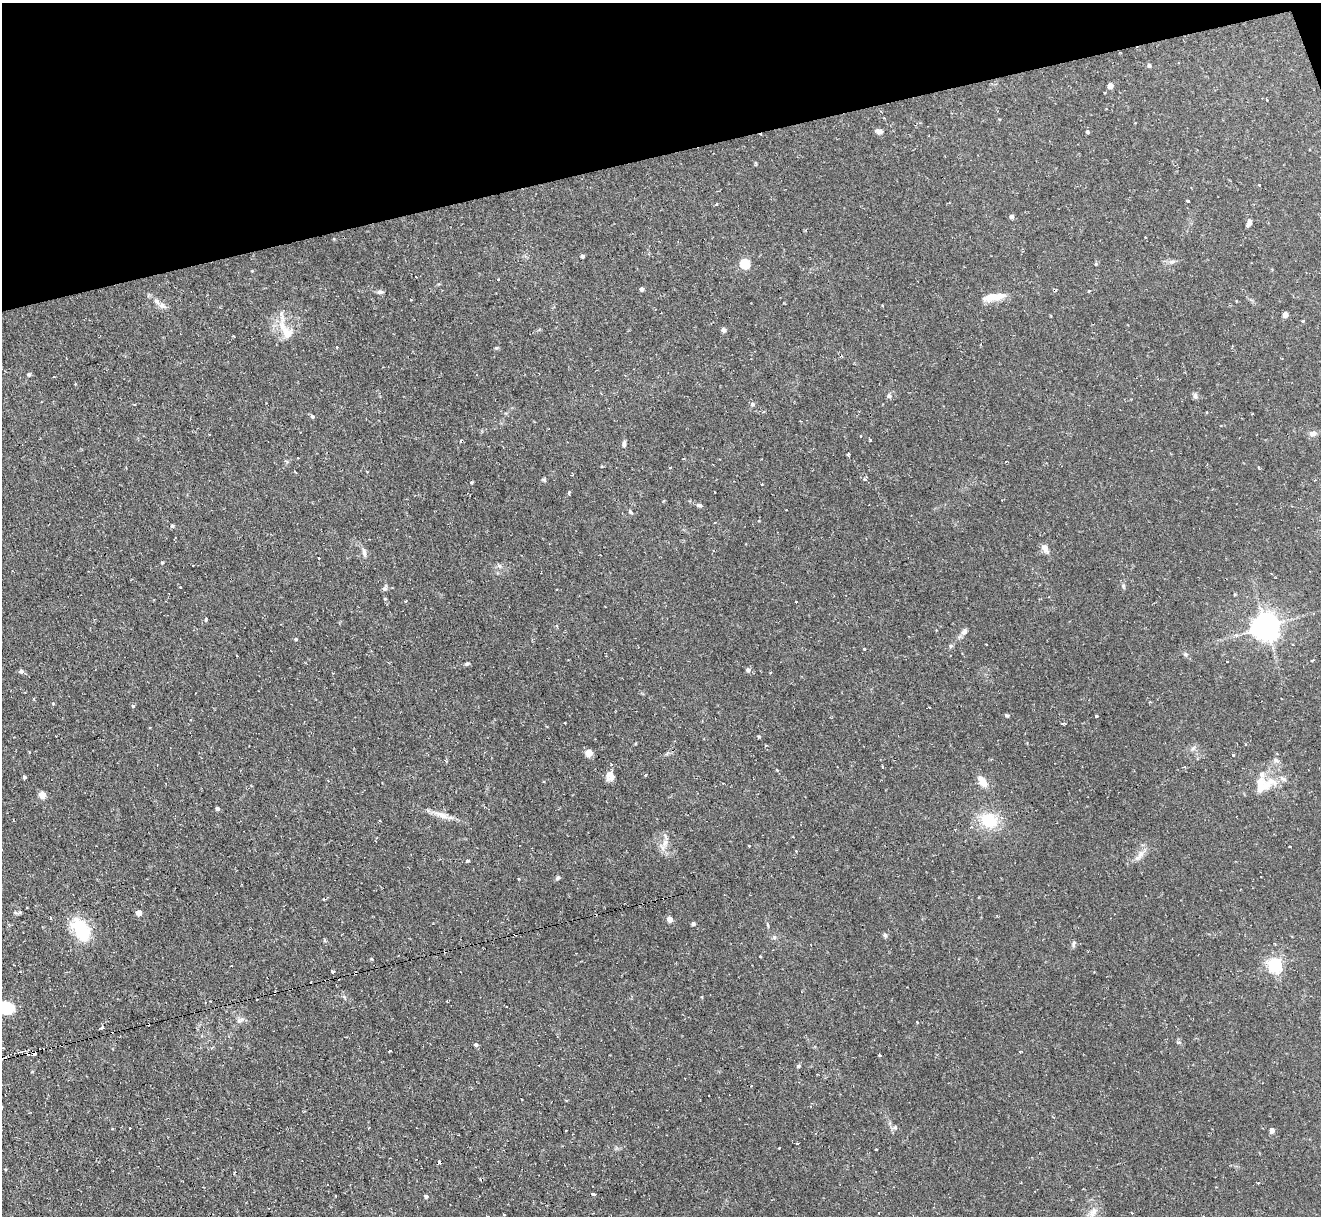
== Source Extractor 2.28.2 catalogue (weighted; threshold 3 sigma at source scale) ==
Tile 3 of 4 x 4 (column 3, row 1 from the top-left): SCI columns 2641-3959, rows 3780-4993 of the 5279 x 5261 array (HDU 1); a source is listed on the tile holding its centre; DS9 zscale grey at full resolution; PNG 1323 x 1218 px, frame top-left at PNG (2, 3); no overlay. Shown black and unused: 13% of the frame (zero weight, under 2 of 3 exposures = <1% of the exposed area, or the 3 px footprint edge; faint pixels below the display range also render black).
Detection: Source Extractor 2.28.2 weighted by HDU 2 'WHT'; one run over the whole footprint, this tile lists its part. Background 0.126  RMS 0.0071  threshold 0.0318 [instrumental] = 3 sigma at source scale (4.5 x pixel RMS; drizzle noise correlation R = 1.50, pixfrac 1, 0.05/0.05 arcsec/px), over >= 5 px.
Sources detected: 154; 1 inside a brighter object's white glare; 18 cosmic-ray / hot-pixel residue — not listed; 3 inside a brighter listed object's ellipse — not listed separately; the other 132 listed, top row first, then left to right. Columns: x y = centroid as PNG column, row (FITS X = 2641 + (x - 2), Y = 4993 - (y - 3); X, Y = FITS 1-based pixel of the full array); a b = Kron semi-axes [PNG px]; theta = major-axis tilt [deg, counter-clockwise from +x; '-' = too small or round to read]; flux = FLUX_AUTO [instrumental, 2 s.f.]
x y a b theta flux
1149 65 5 4 - 1.4
1110 85 4 4 - 6.8
1267 100 3 3 - 0.81
1135 123 3 3 - 0.65
879 131 8 6 -21 2.6
1087 132 5 5 - 1
1259 185 3 3 - 0.76
1188 201 3 2 - 1.5
716 204 4 2 - 0.65
1012 216 5 4 - 2.2
1249 222 8 4 69 2.9
582 256 4 3 - 1.8
1172 261 8 4 8 1.7
745 263 5 5 - 38
498 280 3 2 - 0.63
642 289 4 4 - 2.3
1089 291 4 3 - 0.64
380 292 9 5 -1 1.7
994 297 28 8 8 11
162 305 9 8 - 3
1285 314 4 4 - 6.7
1303 321 3 3 - 1.4
723 330 7 5 -58 1.6
286 332 29 13 -56 14
496 348 6 3 17 0.77
29 374 5 4 - 1.1
889 396 7 5 -75 1.5
1195 396 8 5 -84 1.8
752 404 6 5 - 1.4
312 416 6 5 - 1.1
1312 433 9 6 -5 2.9
860 436 3 3 - 1.8
870 440 3 3 - 1.1
624 444 8 5 79 1.8
848 454 3 3 - 1.5
298 458 2 2 - 0.62
866 477 5 3 - 1.4
762 485 2 2 - 0.65
569 492 4 4 - 0.68
699 505 8 5 -10 1.4
786 510 2 2 - 0.47
630 512 6 4 -43 1.1
759 521 3 3 - 0.93
172 526 6 5 - 0.93
1045 548 11 7 -56 3.8
364 552 11 5 -76 2.3
319 558 3 2 - 1.1
162 562 4 3 - 0.65
193 565 3 2 - 0.9
499 565 8 5 -52 1.5
1123 586 6 5 - 1.1
384 588 7 6 - 1.5
385 599 4 3 - 0.66
796 602 3 2 - 0.72
206 619 4 3 - 0.71
1266 626 8 8 - 860
964 631 8 7 - 2.7
296 639 5 4 - 0.88
951 646 6 5 - 1.1
864 649 3 3 - 2.9
1185 654 7 5 -14 1.4
467 664 6 4 28 1.1
748 670 6 5 - 2.2
21 671 5 5 - 2.4
34 699 4 3 - 0.6
53 703 4 3 - 0.6
133 706 5 4 - 0.92
929 707 3 2 - 0.55
1007 715 5 4 - 0.97
1096 716 3 3 - 5.4
565 723 3 2 - 0.51
1063 724 5 3 - 0.81
759 736 5 4 - 0.78
1245 744 3 3 - 0.72
766 745 3 2 - 1.1
1193 748 7 4 19 1.3
589 752 5 5 - 15
1233 755 3 3 - 0.7
1276 761 8 4 -8 1.6
611 765 3 3 - 1.1
882 767 3 2 - 1.4
777 769 4 3 - 0.8
24 777 4 4 - 1.3
612 777 16 7 17 3
982 782 12 8 -55 7.4
1260 788 51 10 30 14
42 795 5 4 - 13
217 809 4 3 - 1.8
442 815 22 8 -22 6.5
988 820 18 15 -28 25
665 843 12 7 75 4.7
749 846 3 2 - 0.81
1137 857 14 7 42 4.3
468 861 4 3 - 1.8
558 878 5 5 - 1.3
139 912 4 4 - 6.4
15 913 8 4 -19 1.2
51 919 3 3 - 1.5
670 919 4 4 - 6.5
693 923 4 4 - 1.6
768 925 5 3 - 0.77
78 929 30 16 -78 25
885 935 6 5 - 1.3
774 937 6 4 -72 1
1074 944 9 4 73 1.4
1275 964 6 6 - 140
333 971 4 3 - 1.8
210 1001 3 2 - 0.48
6 1007 14 11 -4 26
240 1020 11 5 19 2.4
917 1022 3 2 - 0.62
148 1024 3 2 - 0.7
102 1027 4 3 - 1.4
476 1044 5 5 - 1.4
390 1051 3 2 - 0.61
1020 1052 3 3 - 0.8
34 1054 4 3 - 2.9
880 1055 3 2 - 1.6
798 1066 4 4 - 1.6
369 1127 2 2 - 0.64
895 1127 6 5 - 1.5
130 1128 3 3 - 0.68
1272 1130 5 4 - 3.3
566 1131 3 2 - 0.98
779 1148 3 2 - 1.4
440 1162 4 3 - 6.7
1258 1183 3 3 - 0.89
593 1194 4 3 - 2.4
426 1196 4 4 - 1.6
1093 1212 15 8 61 5.4
879 1213 3 2 - 0.9
504 1214 3 2 - 0.98
Overlapping masked pixels (flux is a lower limit): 3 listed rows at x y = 148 1024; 34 1054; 440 1162
Isophote crosses this tile's border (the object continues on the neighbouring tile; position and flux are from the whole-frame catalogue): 1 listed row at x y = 6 1007
Unlisted compact peaks at least as high as the median listed source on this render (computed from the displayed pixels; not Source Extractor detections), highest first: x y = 544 480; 472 482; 371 959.